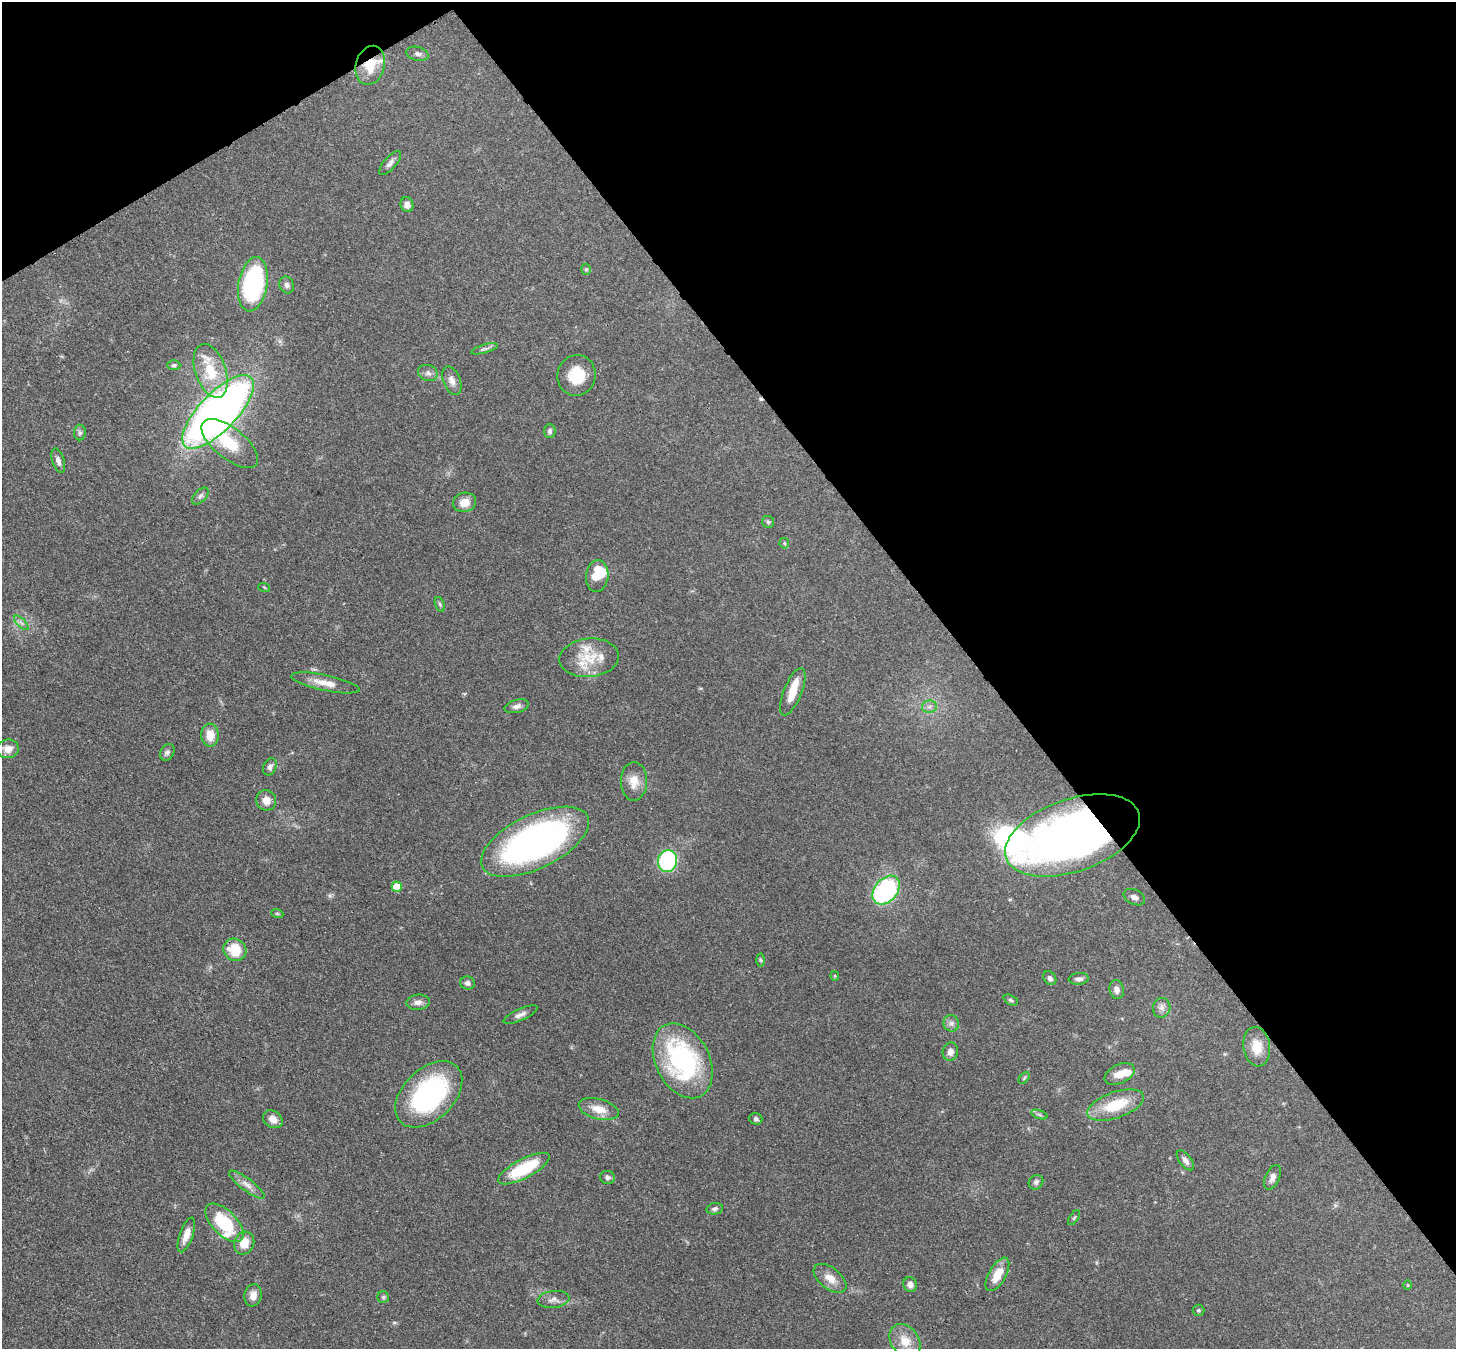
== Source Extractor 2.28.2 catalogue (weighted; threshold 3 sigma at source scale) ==
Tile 3 of 4 x 4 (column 3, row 1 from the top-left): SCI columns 2990-4443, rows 4251-5597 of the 5979 x 5952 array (HDU 1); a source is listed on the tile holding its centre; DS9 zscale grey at full resolution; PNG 1458 x 1351 px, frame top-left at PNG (2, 2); each listed source drawn as its Kron ellipse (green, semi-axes under 4 px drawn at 4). Shown black and unused: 36% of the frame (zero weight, under 3 of 4 exposures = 7% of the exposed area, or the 3 px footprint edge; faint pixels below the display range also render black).
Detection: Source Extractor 2.28.2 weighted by HDU 2 'WHT'; one run over the whole footprint, this tile lists its part. Background 0.101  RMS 0.004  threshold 0.018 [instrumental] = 3 sigma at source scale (4.5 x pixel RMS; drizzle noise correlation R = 1.50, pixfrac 1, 0.05/0.05 arcsec/px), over >= 5 px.
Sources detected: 96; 2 inside a brighter object's white glare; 1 cosmic-ray / hot-pixel residue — neither listed nor drawn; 6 inside a brighter listed object's ellipse — not listed separately; the other 87 listed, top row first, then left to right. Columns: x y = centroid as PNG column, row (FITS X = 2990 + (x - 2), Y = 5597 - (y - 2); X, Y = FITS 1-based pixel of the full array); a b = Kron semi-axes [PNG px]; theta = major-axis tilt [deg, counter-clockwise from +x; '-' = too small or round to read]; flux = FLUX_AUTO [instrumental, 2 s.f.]
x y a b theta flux
417 54 11 6 -13 1.3
370 65 20 14 75 8.8
390 163 15 6 49 1.7
407 205 7 6 - 2.4
586 269 5 4 - 0.57
253 284 27 14 80 59
287 285 8 7 - 1.4
484 349 14 3 16 1
174 365 6 5 - 0.8
211 371 28 15 -71 13
428 373 10 8 -18 1.6
576 375 20 19 - 10
452 381 15 8 -68 2.7
218 412 47 18 46 260
550 431 7 6 - 1.1
80 433 8 6 -89 1
230 443 34 15 -38 13
58 461 13 6 -71 1.8
200 496 10 6 46 1.2
465 502 12 9 14 4.3
768 522 6 6 - 0.75
784 543 5 5 - 0.59
597 576 16 11 84 8.1
264 587 6 3 -19 0.41
440 604 7 4 -71 0.7
21 623 9 3 -45 0.88
589 658 30 19 5 12
325 683 35 8 -12 5.4
793 692 25 9 68 7.2
517 706 12 6 14 1.7
929 707 7 6 - 1.4
210 735 11 9 -88 5.3
8 749 11 9 5 3.5
167 752 9 6 60 1.2
270 767 9 6 68 1.5
634 781 19 13 90 5.3
266 800 10 10 - 3.2
1072 835 70 36 19 260
535 842 59 27 26 130
668 861 11 9 79 47
397 887 5 5 - 10
886 890 16 11 49 53
1134 897 11 7 -27 2.8
277 913 6 4 -19 0.54
235 950 12 10 -35 11
760 960 6 4 -87 0.55
835 976 4 4 - 0.43
1050 978 7 6 - 1.5
1079 979 10 6 5 1.4
467 983 7 6 - 1.5
1117 990 9 7 -79 2.1
1011 1000 7 4 -27 0.68
418 1002 12 7 7 2.1
1162 1008 10 8 77 1.9
520 1015 18 6 24 1.9
951 1023 8 7 - 1.5
1257 1047 20 13 -82 7
950 1052 9 7 78 2.2
683 1061 40 27 -63 63
1120 1074 16 9 26 4.9
1024 1078 7 4 46 0.57
429 1094 39 25 44 60
1116 1105 30 13 19 14
599 1109 20 10 -15 5.8
1039 1114 8 3 -19 0.73
273 1119 10 8 -36 3
756 1119 6 5 - 0.94
1185 1160 12 6 -52 1.8
524 1169 28 9 28 22
608 1177 7 6 - 1.1
1272 1177 13 7 66 2
1036 1182 8 6 45 1.1
247 1185 22 6 -37 3
715 1209 8 5 8 1.1
1074 1218 8 3 57 0.52
225 1223 24 12 -46 20
186 1235 18 6 70 3.7
244 1243 12 10 66 6
997 1274 18 8 60 7.3
830 1278 19 10 -38 4.4
910 1284 7 6 - 2
1407 1285 5 3 - 0.36
253 1295 11 8 80 3.1
383 1297 6 5 - 0.73
554 1299 16 8 6 2.3
1198 1310 6 5 - 0.65
905 1341 18 14 -53 6
Overlapping masked pixels (flux is a lower limit): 2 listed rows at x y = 370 65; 1072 835